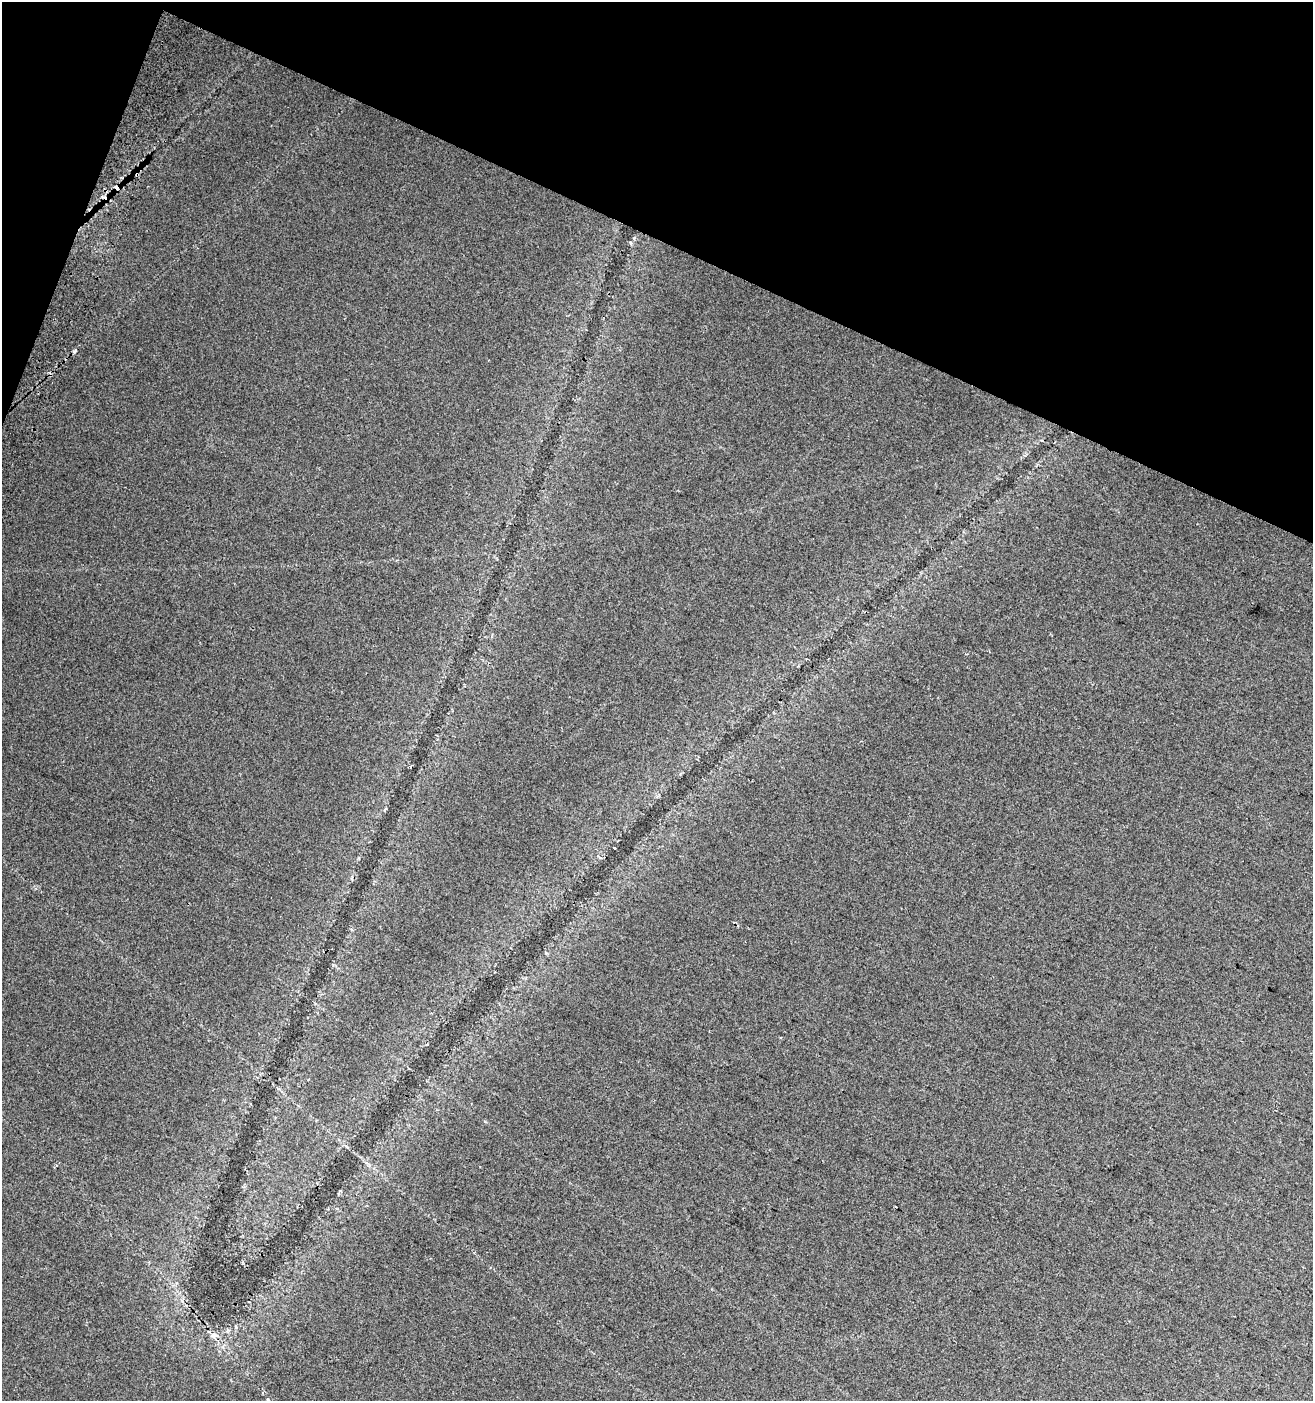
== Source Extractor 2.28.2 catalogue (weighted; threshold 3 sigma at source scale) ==
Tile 2 of 4 x 4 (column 2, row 1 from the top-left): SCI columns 1624-2934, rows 4214-5612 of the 5803 x 5637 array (HDU 1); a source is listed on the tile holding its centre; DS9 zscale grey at full resolution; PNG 1315 x 1403 px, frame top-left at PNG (2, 2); no overlay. Shown black and unused: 19% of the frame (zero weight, under 2 of 3 exposures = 3% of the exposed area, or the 3 px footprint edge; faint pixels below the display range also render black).
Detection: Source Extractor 2.28.2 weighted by HDU 2 'WHT'; one run over the whole footprint, this tile lists its part. Background 0.0584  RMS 0.012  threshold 0.056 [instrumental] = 3 sigma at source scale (4.5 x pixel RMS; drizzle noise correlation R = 1.50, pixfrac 1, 0.0396/0.0396 arcsec/px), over >= 5 px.
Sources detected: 9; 2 cosmic-ray / hot-pixel residue — not listed; the other 7 listed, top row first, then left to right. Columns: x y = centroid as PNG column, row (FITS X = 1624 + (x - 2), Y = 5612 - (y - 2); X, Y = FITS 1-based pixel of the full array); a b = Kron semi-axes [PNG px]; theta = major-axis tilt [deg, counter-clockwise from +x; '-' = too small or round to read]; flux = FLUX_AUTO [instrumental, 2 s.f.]
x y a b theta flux
137 174 7 3 86 2.2
117 188 6 3 -36 9.2
75 351 6 4 42 2.2
1037 464 3 3 - 1.8
411 766 3 3 - 1.9
214 1335 10 7 -9 5.4
268 1400 5 3 - 1.3
Overlapping masked pixels (flux is a lower limit): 2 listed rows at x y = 137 174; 117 188
Isophote crosses this tile's border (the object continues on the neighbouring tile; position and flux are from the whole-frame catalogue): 1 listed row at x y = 268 1400